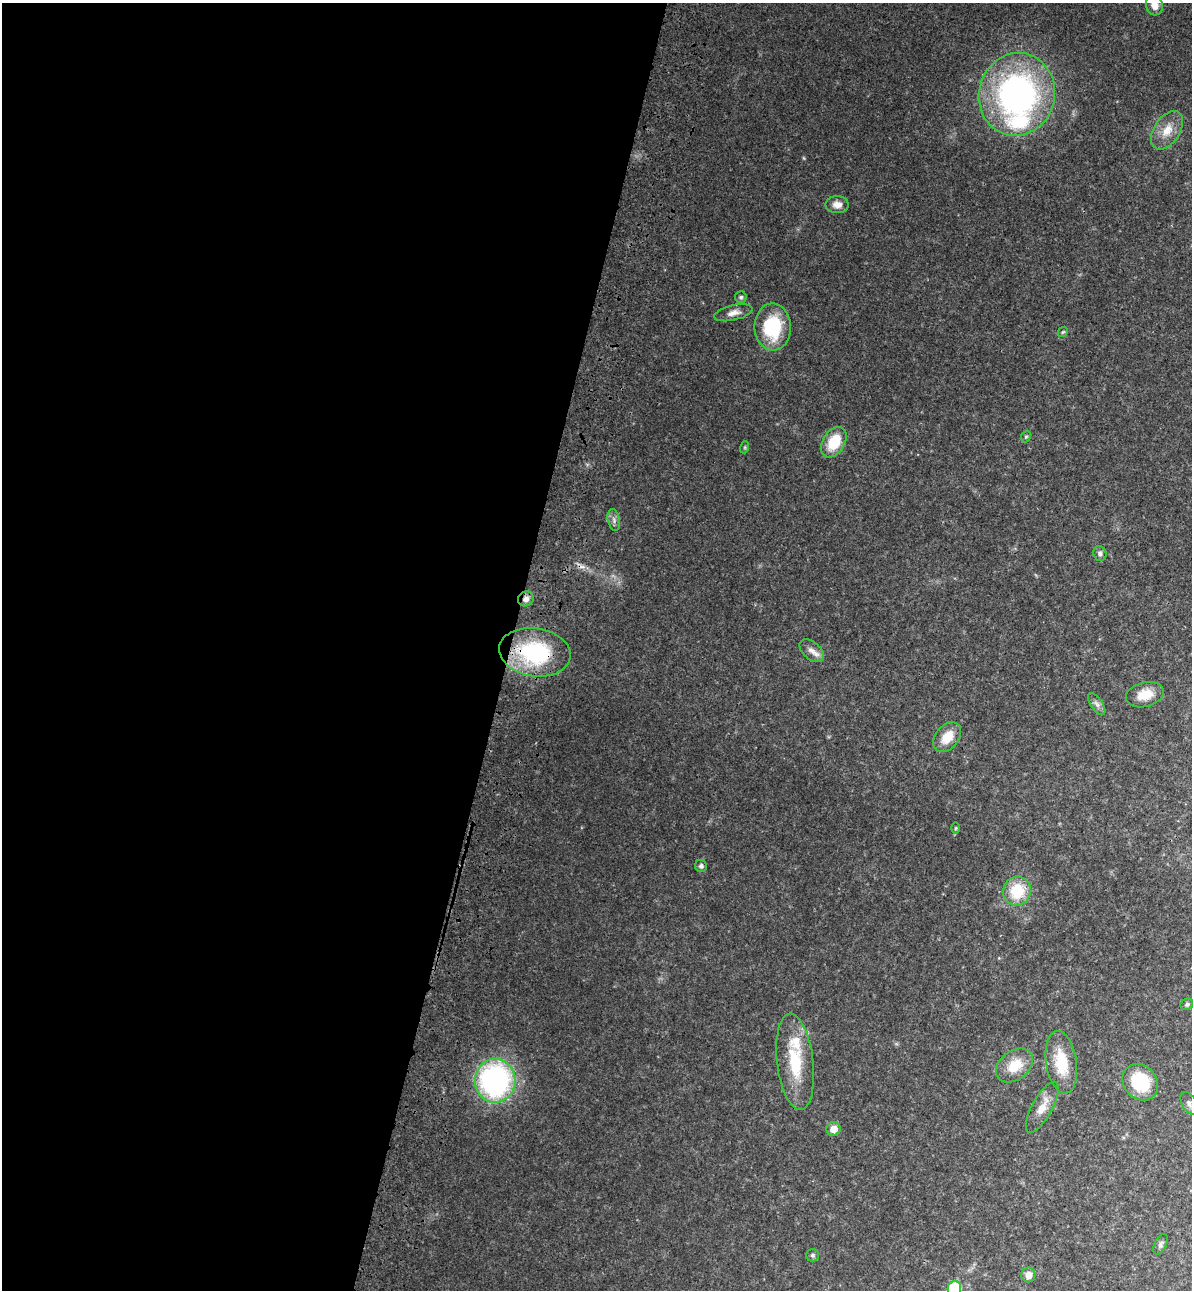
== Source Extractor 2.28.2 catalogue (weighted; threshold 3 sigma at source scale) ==
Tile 5 of 4 x 4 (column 1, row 2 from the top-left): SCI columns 243-1432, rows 2622-3909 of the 5367 x 5240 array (HDU 1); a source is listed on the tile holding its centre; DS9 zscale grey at full resolution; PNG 1194 x 1292 px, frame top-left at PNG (2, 3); each listed source drawn as its Kron ellipse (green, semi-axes under 4 px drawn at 4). Shown black and unused: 43% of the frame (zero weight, under 3 of 4 exposures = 6% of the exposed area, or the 3 px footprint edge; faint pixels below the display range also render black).
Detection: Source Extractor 2.28.2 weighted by HDU 2 'WHT'; one run over the whole footprint, this tile lists its part. Background 0.0282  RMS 0.004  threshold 0.0179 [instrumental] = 3 sigma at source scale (4.5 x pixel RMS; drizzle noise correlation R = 1.50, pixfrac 1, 0.05/0.05 arcsec/px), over >= 5 px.
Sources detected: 38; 1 cosmic-ray / hot-pixel residue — neither listed nor drawn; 2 inside a brighter listed object's ellipse — not listed separately; the other 35 listed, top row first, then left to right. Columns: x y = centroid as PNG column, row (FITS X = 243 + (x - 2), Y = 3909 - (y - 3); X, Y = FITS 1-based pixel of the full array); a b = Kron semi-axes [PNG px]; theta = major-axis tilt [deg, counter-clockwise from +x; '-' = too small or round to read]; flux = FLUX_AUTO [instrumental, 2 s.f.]
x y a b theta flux
1154 5 10 8 -75 3.4
1017 94 41 38 76 120
1167 130 21 13 56 6.3
837 205 11 8 -1 3.1
741 297 6 6 - 0.79
733 313 19 7 13 2.9
773 327 23 18 -89 24
1063 332 6 4 43 0.51
1026 437 6 4 66 0.59
834 442 16 11 57 13
745 447 6 4 72 0.5
614 520 11 6 -77 1.5
1100 553 8 6 -67 1.1
526 599 8 7 - 2
812 651 14 8 -42 2.8
535 652 36 24 -8 39
1145 695 19 12 15 6.7
1097 704 13 6 -55 1.6
947 737 17 11 51 7.4
956 828 6 4 89 0.42
701 866 6 6 - 1.1
1017 891 14 14 - 14
1187 1004 6 5 - 0.87
795 1062 48 18 -83 21
1061 1062 32 15 -81 14
1014 1065 20 14 38 9.1
495 1081 22 20 88 89
1140 1082 20 16 -50 19
1189 1103 12 7 -61 1.6
1042 1107 28 10 61 5.6
833 1129 7 7 - 3.9
1160 1244 11 6 62 1.2
812 1255 6 6 - 0.87
1028 1275 7 7 - 3.3
954 1288 7 7 - 20
Overlapping masked pixels (flux is a lower limit): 2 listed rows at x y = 526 599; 535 652
Isophote crosses this tile's border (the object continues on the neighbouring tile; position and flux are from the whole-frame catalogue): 3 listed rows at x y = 1154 5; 1189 1103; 954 1288